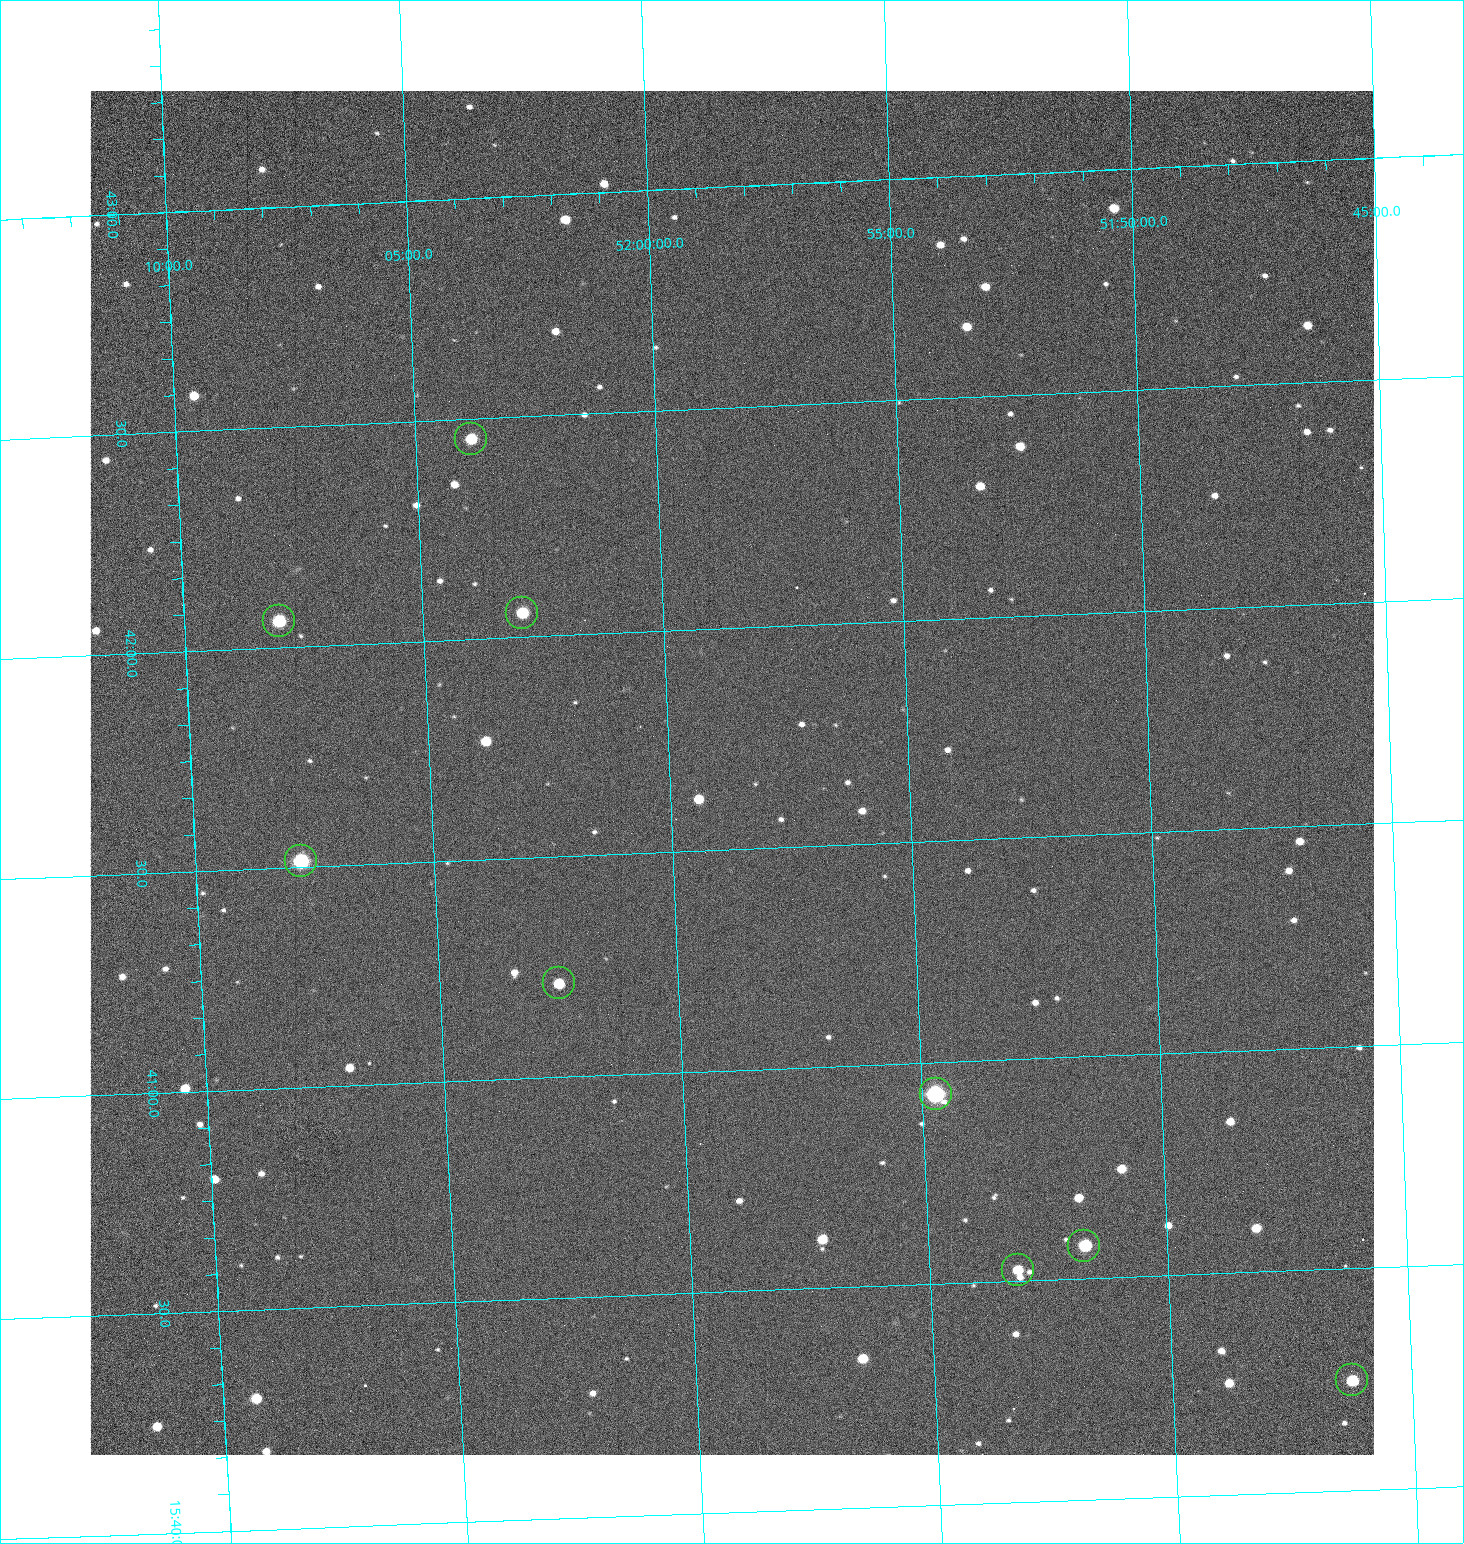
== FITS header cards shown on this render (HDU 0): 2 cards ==
NAXIS1  =                 1284 /fastest changing axis
NAXIS2  =                 1364 /next to fastest changing axis

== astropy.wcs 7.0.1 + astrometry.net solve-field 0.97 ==
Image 1284 x 1364 px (HDU 0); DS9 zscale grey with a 90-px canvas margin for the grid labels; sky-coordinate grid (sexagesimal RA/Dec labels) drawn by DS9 from the SOLVED WCS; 9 Tycho-2 reference stars matched to detected sources circled (green)
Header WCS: RA---TAN/DEC--TAN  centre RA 15:41:40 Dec +51:59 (235.42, +51.98 deg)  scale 1.26 arcsec/px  FOV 26.9' x 28.5'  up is +92 deg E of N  parity flipped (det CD > 0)
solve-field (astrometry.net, Tycho-2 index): VERIFIED the header's WCS against the Tycho-2 star catalogue (9 matches, 0 conflicts) and refined it, rather than solving blind
Solved WCS: RA---TAN-SIP/DEC--TAN-SIP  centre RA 15:41:40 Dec +51:59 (235.42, +51.98 deg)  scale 1.25 arcsec/px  FOV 26.8' x 28.5'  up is +92 deg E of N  parity flipped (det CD > 0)
The solver's refit moves the header's centre by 0.63 arcsec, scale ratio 0.9971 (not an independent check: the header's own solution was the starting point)
Tycho-2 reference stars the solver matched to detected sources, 9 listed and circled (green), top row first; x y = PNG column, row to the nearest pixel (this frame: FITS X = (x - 90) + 1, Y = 1364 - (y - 91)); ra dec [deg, ICRS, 3 dp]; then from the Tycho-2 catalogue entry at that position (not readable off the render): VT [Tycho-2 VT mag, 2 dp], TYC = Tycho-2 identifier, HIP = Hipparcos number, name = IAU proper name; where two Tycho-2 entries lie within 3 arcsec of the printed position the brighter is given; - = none
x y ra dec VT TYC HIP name
471 439 235.614 +52.064 11.61 3489-1132-1 - -
522 613 235.514 +52.049 11.19 3489-1407-1 - -
279 621 235.515 +52.133 11.12 3489-1380-1 - -
301 861 235.378 +52.130 9.31 3489-1322-1 76850 -
559 983 235.303 +52.042 11.52 3489-958-1 - -
936 1094 235.232 +51.912 9.59 3489-824-1 - -
1084 1246 235.143 +51.862 10.97 3489-1016-1 - -
1018 1270 235.131 +51.886 12.29 3489-908-1 - -
1352 1380 235.062 +51.771 11.53 3489-1453-1 - -